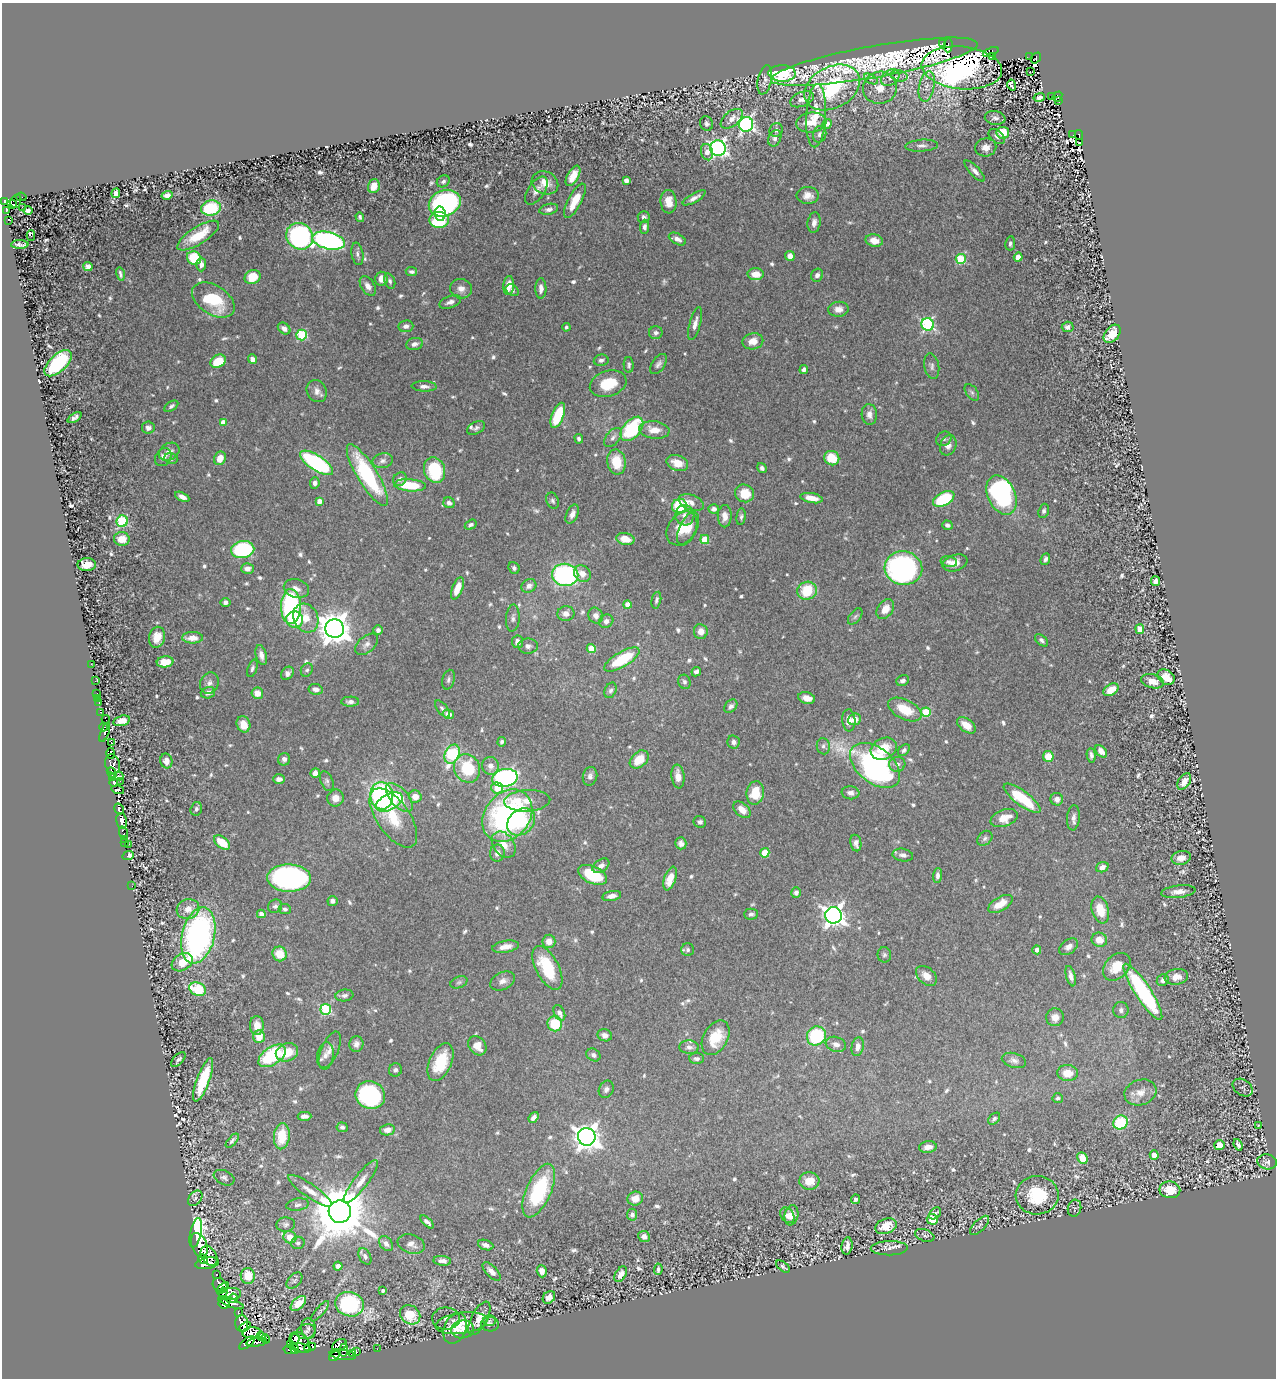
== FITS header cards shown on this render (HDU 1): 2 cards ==
NAXIS1  =                 1274
NAXIS2  =                 1376

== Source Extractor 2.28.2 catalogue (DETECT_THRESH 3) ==
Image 1274 x 1376 px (HDU 1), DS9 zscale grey, 1 PNG px = 1 image px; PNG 1278 x 1380 px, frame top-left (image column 1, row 1376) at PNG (2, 3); each listed source drawn as its Kron ellipse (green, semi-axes under 4 px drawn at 4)
Background 0.43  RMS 0.015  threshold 0.0452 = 3 sigma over >= 5 px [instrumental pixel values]
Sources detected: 826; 11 with non-positive FLUX_AUTO (blend fragments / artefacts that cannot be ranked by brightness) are neither listed nor drawn; of the other 815, the 500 brightest by FLUX_AUTO listed and drawn (315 fainter detections omitted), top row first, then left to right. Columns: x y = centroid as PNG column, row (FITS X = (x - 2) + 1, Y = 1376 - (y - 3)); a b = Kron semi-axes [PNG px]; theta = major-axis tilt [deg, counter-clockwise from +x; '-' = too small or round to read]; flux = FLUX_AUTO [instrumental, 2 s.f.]
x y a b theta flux
942 44 3 3 - 19
948 45 7 4 87 57
991 52 8 4 24 28
993 56 3 2 - 9.5
1030 57 3 2 - 8.1
1036 58 6 3 52 7.6
874 62 105 16 10 100
962 68 40 21 -6 560
1030 72 3 2 - 2.8
782 73 13 8 -1 150
899 76 9 5 -14 3
890 78 10 7 35 5.3
871 79 7 4 -28 2.5
765 80 15 7 78 4.8
1012 85 5 3 - 31
927 86 15 7 78 8.4
832 87 29 20 28 92
880 88 17 16 - 18
1052 96 3 2 - 5
1039 97 6 4 11 3.1
1057 97 5 4 - 35
802 99 12 7 21 6.3
1059 101 4 3 - 6.6
816 116 31 10 87 18
995 118 10 7 -8 4.7
732 119 13 7 39 7.1
811 123 15 10 7 18
706 124 7 6 - 3
746 124 7 7 - 310
827 124 4 4 - 5.8
776 130 7 6 - 3.1
1003 133 6 6 - 26
820 134 8 6 76 3.1
1073 135 2 2 - 4
1079 135 5 3 - 43
997 136 9 6 -40 3.9
775 138 8 6 67 3.2
1080 142 3 2 - 3.4
922 146 16 6 4 5.1
986 147 10 9 - 7.7
718 148 8 7 - 350
707 152 8 6 -75 8.4
975 171 14 5 -47 5.4
573 176 11 5 61 14
626 180 4 4 - 7
443 181 7 5 33 2.6
545 183 13 11 -25 13
374 186 7 6 - 11
536 191 16 8 56 6.9
116 193 5 4 - 5.6
167 195 6 4 15 5.3
808 195 11 8 -3 8.5
21 197 5 2 - 9.7
694 198 13 4 30 5.5
4 201 4 2 - 29
16 201 7 5 70 18
575 201 19 6 62 21
669 202 12 8 -85 14
445 203 16 13 22 250
12 204 5 2 - 35
22 207 2 2 - 14
211 208 10 7 11 64
549 209 9 5 13 4
7 210 4 4 - 98
28 210 5 4 - 5.1
440 214 7 5 -84 33
360 217 5 3 - 2.5
644 217 6 6 - 3.4
9 220 3 2 - 12
439 220 9 8 - 58
814 222 10 6 81 5.6
645 227 7 4 87 3.9
31 235 5 3 - 90
198 236 24 8 32 34
300 236 14 12 -42 210
677 239 9 5 -28 5.4
329 241 16 8 -13 320
874 241 8 6 -13 13
1010 243 7 4 81 2.9
20 244 9 3 -1 3.4
357 254 11 6 -80 3.6
790 256 5 4 - 9.4
1018 257 4 4 - 15
194 258 7 6 - 48
961 259 5 5 - 66
201 265 7 5 88 4.3
88 266 4 4 - 3.9
411 272 6 4 -7 2.9
120 274 7 3 -76 2.6
756 274 8 6 -4 13
817 275 6 6 - 4.9
253 277 8 7 - 22
381 279 7 6 - 11
390 281 8 5 -70 2.7
509 285 9 5 84 12
368 286 11 6 -58 6
541 288 10 5 -90 6.9
461 289 11 10 - 7.1
512 290 7 5 -35 2.5
213 300 24 14 -33 52
450 302 11 6 19 4.8
839 309 10 7 4 7.4
695 324 17 5 74 6.8
928 324 6 6 - 160
406 326 7 6 - 4.5
566 327 4 4 - 2.7
1068 327 6 5 - 4.2
284 328 7 5 -37 5.4
656 333 7 6 - 3.3
1112 334 10 7 50 24
302 335 5 5 - 81
753 341 10 8 12 12
414 344 8 6 12 5.2
252 359 5 4 - 5.8
601 360 7 5 10 3.5
218 361 8 6 27 31
58 363 17 8 44 110
658 364 12 6 54 4.1
629 365 8 5 -89 2.5
932 366 13 7 -79 4.2
804 370 4 4 - 3.7
608 384 19 12 17 36
424 386 12 5 -2 4.6
317 391 11 9 -62 6.6
972 392 9 5 -52 2.8
171 406 8 4 32 2.7
869 414 10 7 -86 6.4
558 415 13 6 68 51
74 418 7 4 29 3.5
223 423 4 4 - 9
148 428 6 6 - 3.7
476 428 9 6 29 3.3
632 429 14 8 49 82
654 430 15 8 -7 14
613 437 11 6 49 4.4
579 439 5 4 - 2.7
944 439 8 6 35 3
948 445 10 8 67 6.2
169 452 11 8 31 7.4
163 457 9 7 56 6.4
220 458 7 5 67 13
832 458 8 7 - 25
171 459 7 5 -23 3.2
383 461 10 7 11 4.5
616 462 12 9 -80 27
317 463 19 7 -33 180
677 463 11 7 -20 14
762 468 5 4 - 3.2
435 470 13 10 -72 65
367 475 35 10 -58 110
400 479 7 6 - 4.4
315 483 6 5 - 4.2
410 485 16 6 -4 42
745 493 10 8 -22 21
1002 495 21 13 -64 200
182 497 7 4 -26 5.3
811 498 11 5 -11 12
944 499 11 6 28 66
319 501 4 4 - 8.1
553 501 8 6 -68 2.9
691 502 13 7 -22 6.4
449 503 6 5 - 4.8
679 506 7 7 - 67
714 509 5 4 - 4.3
1044 511 7 5 70 3.1
572 514 10 6 66 6.3
685 515 10 9 - 7.5
725 516 11 7 88 8.1
741 517 8 4 84 2.5
122 521 6 5 - 100
471 525 6 4 33 2.7
947 525 5 4 - 3.3
682 528 18 13 54 22
688 529 18 8 65 13
122 539 8 7 - 14
625 539 9 6 -12 14
705 540 4 4 - 29
243 550 11 8 10 130
1045 559 6 4 67 3.1
949 562 8 5 -11 3.6
955 563 13 8 18 11
87 565 9 6 2 14
247 568 6 5 - 5.7
514 568 6 5 - 2.5
903 568 19 17 -12 260
582 574 9 7 -43 9.4
565 575 13 11 -9 190
1155 581 5 4 - 5.6
529 586 8 6 36 5.2
457 588 11 5 69 16
296 589 13 9 -14 7.3
807 591 10 9 - 38
656 600 8 4 78 2.8
225 602 5 4 - 3.9
627 604 4 4 - 8.8
291 606 17 10 89 180
885 609 11 7 54 11
566 614 8 7 - 7.7
596 616 8 7 - 5.5
855 616 9 5 52 2.6
306 618 15 12 -63 22
513 618 13 7 86 4.5
295 619 8 8 - 44
606 621 7 6 - 4.8
335 629 9 9 - 1900
1140 629 5 4 - 21
378 630 5 5 - 4
701 631 7 7 - 9.1
157 637 10 8 79 14
192 638 10 5 0 11
1041 640 7 4 -42 2.8
518 642 6 5 - 6.7
367 644 13 8 40 5.7
528 646 10 7 1 4.8
591 649 4 4 - 24
261 655 10 5 -75 6.3
622 659 20 7 30 50
165 662 8 5 6 19
91 664 2 2 - 6
252 668 9 4 71 3
307 670 7 5 57 2.5
696 672 5 4 - 3.1
287 673 7 5 51 4.8
1166 677 9 7 -31 15
448 680 10 6 76 3
95 681 3 2 - 3.1
903 681 6 5 - 3.5
1152 681 11 7 -15 11
684 682 7 6 - 2.8
209 683 11 9 63 5.3
316 689 7 5 -11 4.8
611 690 8 5 63 3
1111 690 8 5 33 19
97 693 2 2 - 4.5
208 693 7 5 16 6.1
257 693 6 5 - 11
98 698 2 2 - 4.2
807 698 8 5 -16 9.1
350 702 9 5 2 4.2
99 703 3 2 - 3.4
731 706 7 5 47 3.9
442 709 10 5 -51 3.1
905 710 18 9 -27 26
100 712 3 3 - 48
926 712 5 4 - 41
448 714 6 4 -11 7.1
106 719 4 2 - 15
855 719 6 5 - 7.4
849 720 11 6 -86 9.1
122 721 8 5 15 9.6
243 724 8 6 -67 14
966 725 11 6 -37 14
103 727 4 3 - 150
105 732 10 3 69 210
502 742 5 4 - 2.7
733 742 7 6 - 3.6
111 743 3 2 - 20
823 746 8 6 -83 3.5
884 749 13 10 26 22
904 750 7 4 46 2.7
1101 751 7 4 -46 8.7
111 753 5 4 - 130
452 754 10 7 66 82
1091 755 7 4 -83 3.4
1048 756 5 5 - 21
284 759 6 6 - 4.3
639 759 11 7 42 25
166 761 7 6 - 7.7
113 764 10 7 -73 260
897 764 8 7 - 4.6
875 765 29 17 -38 290
490 766 9 8 - 6.9
467 768 14 12 -65 49
112 773 6 3 -47 71
315 773 5 4 - 6.9
119 776 4 2 - 27
590 776 9 7 76 4.7
678 777 12 6 -83 11
113 778 3 2 - 9.4
505 778 13 9 10 250
279 779 6 4 1 5.6
120 781 3 2 - 17
327 781 10 6 -66 2.9
1184 781 9 5 57 11
114 782 4 3 - 260
497 788 6 5 - 17
118 790 6 4 -16 120
755 793 12 8 82 28
850 793 9 6 -7 5
382 796 14 11 -82 150
415 796 6 6 - 11
399 797 17 9 -48 25
335 798 8 8 - 9.2
1022 798 22 7 -37 48
1057 799 6 6 - 5.8
527 801 23 10 3 16
389 802 14 8 27 28
119 809 6 4 -58 270
196 809 7 5 72 2.9
742 810 10 6 -43 11
507 816 28 22 51 240
393 818 34 16 -55 37
1004 818 14 8 20 15
1073 818 13 6 85 5
122 821 8 5 -79 510
521 822 15 12 42 49
700 822 6 5 - 2.8
123 833 7 3 -69 18
985 838 8 6 45 3.2
124 839 3 2 - 4.7
222 842 9 5 -38 27
124 843 3 2 - 3.3
681 843 6 5 - 4.7
856 843 8 5 -81 5.3
129 844 3 2 - 38
504 845 14 10 -53 14
497 853 8 7 - 6.6
765 853 5 4 - 36
903 855 10 6 -10 4.2
128 856 6 3 24 12
1181 858 10 7 13 8.1
601 866 9 6 35 5.6
1102 867 6 5 - 6.5
592 875 15 8 -25 54
938 875 7 4 88 4
289 878 22 13 -1 320
670 878 12 6 71 15
132 886 2 2 - 3.3
1178 892 17 6 7 8.5
796 893 5 5 - 3.1
612 896 9 5 10 6.6
332 901 5 5 - 4
1000 904 13 7 30 16
275 906 7 6 - 2.9
188 909 11 10 - 11
285 909 6 5 - 2.7
1100 910 14 8 -74 24
261 914 4 4 - 5.7
751 914 7 5 2 2.9
833 915 8 8 - 730
198 935 29 16 76 330
1099 940 8 7 - 12
549 941 6 6 - 8.4
505 947 13 6 9 9.2
1068 947 10 7 37 6.7
688 950 6 6 - 2.9
1037 950 4 4 - 5.5
280 954 7 7 - 20
884 955 7 7 - 2.6
182 962 11 8 32 18
1117 967 16 11 46 23
547 968 24 11 -62 53
926 976 12 8 -42 10
1071 976 10 4 -75 5.3
1176 977 12 8 9 10
1163 980 6 5 - 4.4
503 981 13 8 25 6.7
459 982 9 5 22 2.6
198 989 8 6 -24 48
1143 992 33 7 -57 140
344 995 9 6 8 3.8
326 1009 5 5 - 97
1121 1010 8 7 - 4.1
559 1013 8 5 -66 6.4
1055 1017 9 9 - 8.1
555 1024 7 7 - 35
257 1025 9 7 -89 11
605 1035 7 6 - 5
816 1036 10 9 - 70
259 1037 6 6 - 18
716 1038 19 12 62 29
356 1044 8 7 - 4.5
836 1044 10 7 -16 6.1
477 1046 10 8 -52 12
689 1047 10 6 -5 4
858 1047 9 6 80 6.7
330 1050 19 8 66 8.2
287 1052 11 9 21 23
593 1055 7 6 - 3.6
272 1056 15 9 35 74
325 1056 14 8 82 5.7
697 1059 7 5 -2 2.8
178 1060 9 4 47 3.1
1014 1060 12 7 -15 4.9
441 1062 20 11 66 39
395 1070 6 6 - 3.1
1068 1073 10 8 -4 14
203 1080 23 6 70 44
1243 1088 11 7 -34 2.7
606 1089 9 7 63 3.9
1140 1092 16 12 19 12
370 1095 15 14 - 150
1058 1098 5 5 - 2.6
304 1116 7 4 0 4.4
534 1117 6 4 51 4.6
994 1119 7 4 44 2.9
1121 1122 7 7 - 53
1258 1125 3 3 - 2.9
342 1127 5 4 - 3
387 1130 7 5 12 7.1
282 1136 13 8 85 30
587 1137 9 8 - 1100
232 1141 8 4 49 2.7
1220 1145 5 5 - 15
1238 1145 6 4 -69 3.9
928 1147 9 6 7 7.7
1154 1155 4 4 - 8
1082 1158 6 5 - 16
1267 1162 10 7 -11 4.3
224 1178 11 7 -24 3.5
361 1181 26 7 52 13
809 1181 10 8 -3 14
1170 1190 10 8 -9 21
310 1191 26 6 -35 12
539 1191 29 12 66 90
1037 1195 21 19 3 51
195 1198 8 6 51 3.3
635 1199 8 7 - 12
855 1199 5 3 - 2.5
298 1205 11 6 9 3.8
1074 1208 8 6 73 2.6
340 1212 11 11 - 8500
935 1213 7 5 44 3.1
632 1215 6 5 - 3.9
787 1215 8 6 -53 6.1
791 1215 10 7 80 7.4
932 1219 6 5 - 21
427 1222 8 4 -44 3.8
286 1224 9 7 5 3.5
980 1225 12 5 44 2.7
886 1226 11 7 20 18
196 1233 15 5 78 220
925 1235 10 6 -21 3.9
644 1236 6 5 - 6.3
290 1237 6 6 - 15
298 1243 7 6 - 2.8
386 1244 8 6 -50 5.1
411 1244 14 9 -19 7.8
199 1245 13 7 -70 510
486 1245 8 5 -21 4.5
847 1246 8 5 82 6
889 1248 18 7 1 5.9
209 1256 10 7 -57 340
365 1256 9 5 -61 3.9
203 1259 5 3 - 190
442 1261 9 4 -6 5.1
207 1263 12 5 10 640
338 1266 4 4 - 5.7
783 1267 8 4 -38 2.7
658 1269 6 3 85 2.6
491 1271 12 5 -47 6.9
542 1271 6 5 - 6.3
621 1274 8 5 58 8.8
216 1275 3 3 - 28
248 1276 8 7 - 22
294 1281 9 6 46 2.7
220 1285 8 6 -46 360
223 1288 7 3 39 96
383 1290 3 3 - 3
223 1293 6 2 82 22
230 1294 11 6 4 130
549 1297 7 5 48 5.7
233 1298 5 3 - 8
231 1303 14 4 -20 180
298 1303 9 5 43 16
224 1304 6 4 -11 210
349 1304 15 12 -15 120
320 1311 13 4 50 2.9
238 1313 3 3 - 28
410 1315 11 9 -38 35
446 1318 14 11 2 3.3
479 1318 18 8 62 11
489 1320 6 5 - 2.7
242 1323 8 6 -90 160
462 1323 26 10 8 19
490 1324 9 7 -3 3.9
245 1327 6 3 29 10
308 1328 10 7 -83 4.2
455 1328 16 11 66 12
463 1329 11 9 9 7.8
306 1331 9 7 15 3.5
252 1333 9 5 3 140
261 1336 5 3 - 67
266 1339 4 3 - 330
295 1339 5 4 - 170
257 1342 10 3 8 120
300 1342 12 8 -46 350
247 1343 9 4 38 170
290 1345 3 2 - 54
340 1345 8 5 27 180
310 1347 6 3 11 73
294 1348 5 3 - 150
300 1348 11 3 -10 180
377 1349 3 2 - 5.7
290 1350 7 3 -12 130
344 1350 6 4 84 57
356 1351 4 2 - 24
353 1353 3 2 - 4.8
343 1355 13 5 -8 92
334 1356 6 3 41 88
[315 fainter detections neither listed nor drawn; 11 non-positive-flux detections neither listed nor drawn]